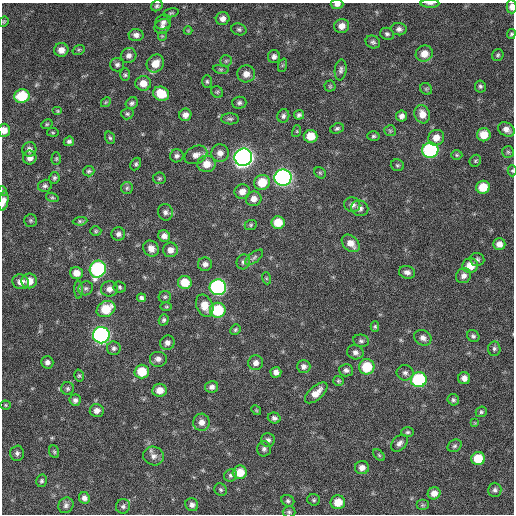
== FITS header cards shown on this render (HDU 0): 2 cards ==
NAXIS1  =                  512 / Axis length
NAXIS2  =                  512 / Axis length

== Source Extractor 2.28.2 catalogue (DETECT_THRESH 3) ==
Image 512 x 512 px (HDU 0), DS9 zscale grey, 1 PNG px = 1 image px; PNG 516 x 516 px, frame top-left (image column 1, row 512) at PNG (2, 3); each listed source drawn as its Kron ellipse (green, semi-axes under 4 px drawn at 4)
Background 239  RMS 16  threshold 47.4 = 3 sigma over >= 5 px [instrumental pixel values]
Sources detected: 194; all 194 listed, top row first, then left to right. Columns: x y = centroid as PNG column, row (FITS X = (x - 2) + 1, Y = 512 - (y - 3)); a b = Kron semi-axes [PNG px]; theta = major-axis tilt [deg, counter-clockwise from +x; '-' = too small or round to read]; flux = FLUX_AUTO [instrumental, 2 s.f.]
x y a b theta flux
430 3 9 3 0 2400
337 4 6 4 2 4200
157 6 6 5 - 2300
512 7 7 5 -89 6300
171 13 8 4 13 1600
223 19 7 6 - 5300
4 22 5 4 - 1300
163 22 8 7 - 3900
162 26 8 7 - 3900
342 26 7 7 - 7700
239 29 8 6 -19 2400
399 29 8 6 -7 3700
188 31 4 4 - 1100
387 34 7 6 - 2600
511 34 5 4 - 1700
136 35 7 6 - 4700
162 36 5 5 - 1200
373 42 7 6 - 2700
61 50 7 7 - 7800
79 50 6 5 - 1600
424 54 8 8 - 12000
498 55 6 5 - 1900
129 56 8 7 - 4500
274 57 6 6 - 3900
226 61 6 5 - 2000
155 63 9 8 - 14000
117 65 7 7 - 3100
283 65 7 4 70 1700
221 69 8 4 -8 1800
341 70 10 6 82 3300
246 74 9 8 - 7500
125 75 6 5 - 1900
207 81 6 5 - 1900
143 83 8 7 - 10000
330 86 5 5 - 1500
480 86 6 5 - 2200
426 89 6 5 - 1800
217 92 6 5 - 1800
161 94 8 7 - 25000
22 96 8 7 - 41000
106 102 5 4 - 1200
132 103 6 5 - 2600
239 103 7 6 - 2600
58 111 5 4 - 1300
127 114 6 5 - 2000
422 114 9 7 -71 11000
185 115 6 6 - 5500
299 115 5 4 - 2400
283 116 7 6 - 2800
401 116 5 5 - 4100
230 119 9 5 -1 2500
47 124 6 5 - 1500
337 128 7 5 23 2100
506 129 9 6 -29 6100
4 130 6 6 - 8300
297 131 6 4 73 1200
390 131 6 5 - 1600
53 132 6 3 -8 1000
484 135 7 6 - 16000
311 136 7 6 - 16000
373 136 6 4 2 1900
110 138 6 5 - 1800
436 138 8 7 - 9500
69 141 5 4 - 2500
29 149 7 7 - 4700
430 150 8 7 - 160000
508 152 6 6 - 1800
220 153 9 8 - 6400
196 155 12 8 26 6900
457 155 6 5 - 1500
177 156 7 6 - 3200
243 157 9 8 - 600000
30 158 7 6 - 6500
56 159 6 4 90 1500
475 161 6 5 - 1600
136 164 6 5 - 2100
206 164 9 8 - 12000
397 165 7 6 - 1900
89 171 5 5 - 1900
512 171 5 4 - 1300
320 173 6 5 - 1600
54 178 6 5 - 2100
159 178 6 6 - 1700
283 178 8 8 - 340000
262 182 8 7 - 23000
45 186 7 6 - 2700
483 187 7 6 - 21000
127 188 6 6 - 2200
3 191 5 3 - 960
242 191 8 7 - 7800
52 197 6 4 -16 1500
254 199 8 7 - 7400
3 201 10 4 79 5600
352 205 8 7 - 4900
360 208 9 7 -21 5000
165 212 8 7 - 4000
31 220 6 6 - 1900
80 221 7 4 6 1900
278 222 7 6 - 19000
251 225 6 5 - 1600
96 231 5 4 - 1500
118 234 7 6 - 3500
164 236 6 5 - 5400
351 243 10 7 -43 9000
499 244 6 6 - 6500
151 248 8 7 - 7700
170 250 7 7 - 6600
254 257 11 5 38 2600
477 259 7 6 - 2800
243 262 7 6 - 3300
205 264 7 7 - 4400
470 266 8 7 - 15000
98 269 8 8 - 160000
407 272 8 6 -15 4500
76 273 6 6 - 9800
464 276 8 7 - 5000
266 278 6 4 -72 1200
29 281 8 7 - 13000
21 282 8 7 - 8200
185 283 7 6 - 21000
120 287 6 5 - 1900
218 287 8 8 - 210000
86 288 7 6 - 2600
109 289 8 7 - 6500
79 290 9 4 -89 1800
165 297 6 6 - 1800
142 298 5 4 - 2800
205 306 11 8 -67 15000
166 307 6 3 0 1100
106 309 10 7 28 29000
218 310 8 7 - 50000
164 320 6 5 - 2100
375 326 5 4 - 1500
235 330 5 4 - 1800
101 335 8 8 - 290000
473 336 6 5 - 2400
423 338 9 7 -33 5300
361 341 8 6 -8 2600
167 343 7 7 - 4500
114 348 7 7 - 2900
494 349 7 6 - 2600
355 352 8 7 - 4400
158 359 9 8 - 5000
47 362 6 6 - 3900
256 363 7 7 - 5200
304 366 7 6 - 4200
367 367 7 7 - 36000
346 370 7 6 - 3200
142 372 7 7 - 28000
276 372 5 5 - 5000
405 373 8 7 - 3800
79 376 6 4 -75 1600
464 378 6 6 - 5700
419 380 8 7 - 100000
338 381 5 5 - 1600
212 387 7 5 11 3900
68 389 6 6 - 2400
160 390 7 6 - 10000
316 393 14 6 42 11000
75 400 6 5 - 3400
453 400 6 5 - 2100
6 405 5 4 - 1300
256 410 5 4 - 1200
97 411 7 6 - 5700
481 412 5 5 - 1900
274 418 6 5 - 3200
201 422 8 8 - 7400
475 423 4 4 - 990
407 432 6 5 - 2000
268 440 7 7 - 3700
399 443 10 6 47 4300
454 446 7 6 - 2200
264 449 7 7 - 3300
54 452 6 5 - 1600
17 453 7 7 - 3200
379 455 7 4 -46 1600
153 456 10 9 - 6000
478 458 7 6 - 27000
362 468 7 6 - 6200
240 472 7 7 - 18000
230 475 6 6 - 2600
41 481 6 5 - 2200
221 490 7 6 - 2000
495 490 7 6 - 3100
434 493 6 6 - 7700
84 498 6 5 - 4400
314 500 6 5 - 1800
288 501 7 5 -26 2300
338 502 7 7 - 17000
66 505 8 7 - 3600
192 505 7 6 - 3900
422 505 6 5 - 1700
123 506 7 7 - 3200
289 512 6 5 - 2100
At the frame edge (FLAGS 8, measured only in part): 8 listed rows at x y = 430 3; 337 4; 512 7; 511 34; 4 130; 512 171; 3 191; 3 201